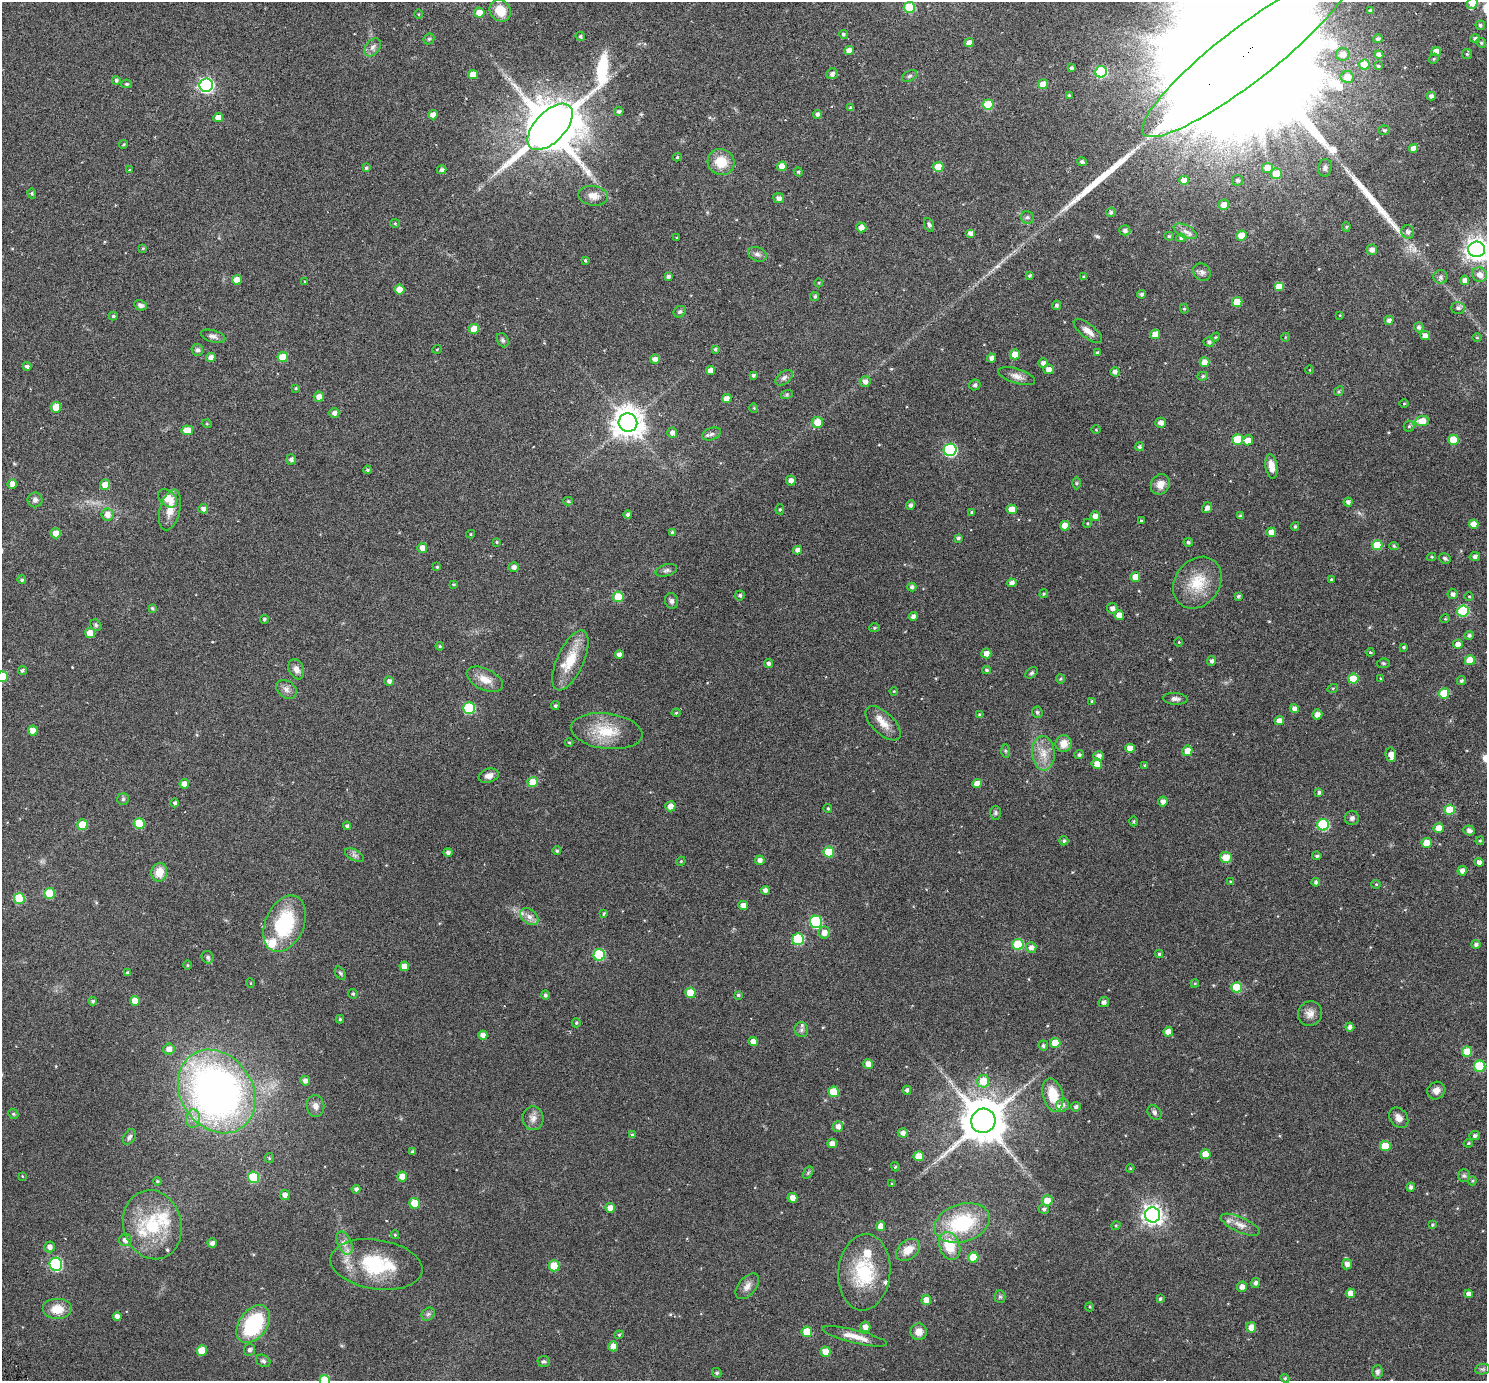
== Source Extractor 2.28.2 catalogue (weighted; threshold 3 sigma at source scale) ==
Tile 10 of 4 x 4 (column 2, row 3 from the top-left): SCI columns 1552-3036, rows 1587-2965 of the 6069 x 6069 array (HDU 1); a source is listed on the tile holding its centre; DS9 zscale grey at full resolution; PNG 1489 x 1383 px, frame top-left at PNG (2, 2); each listed source drawn as its Kron ellipse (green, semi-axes under 4 px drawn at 4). Shown black and unused: <1% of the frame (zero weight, under 3 of 6 exposures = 3% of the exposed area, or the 3 px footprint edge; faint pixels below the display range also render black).
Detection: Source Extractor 2.28.2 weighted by HDU 2 'WHT'; one run over the whole footprint, this tile lists its part. Background 0.032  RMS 0.0083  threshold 0.0339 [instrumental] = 3 sigma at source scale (4.09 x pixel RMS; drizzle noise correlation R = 1.36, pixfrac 0.8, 0.05/0.05 arcsec/px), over >= 5 px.
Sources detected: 475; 2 long thin detections or spike segments (spike, bleed or trail) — neither listed nor drawn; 12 inside a brighter listed object's ellipse — not listed separately; the other 461 listed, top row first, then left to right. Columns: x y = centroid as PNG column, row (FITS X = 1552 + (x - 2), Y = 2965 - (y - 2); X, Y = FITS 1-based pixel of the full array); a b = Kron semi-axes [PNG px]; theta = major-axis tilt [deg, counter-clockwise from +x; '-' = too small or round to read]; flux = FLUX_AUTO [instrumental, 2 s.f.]
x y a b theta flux
1472 3 6 5 - 12
909 7 5 5 - 26
500 11 12 10 -48 11
1370 11 4 3 - 1.8
479 13 5 5 - 7.8
419 14 5 3 - 0.55
1480 25 4 4 - 1.2
843 34 4 4 - 1.2
580 36 5 4 - 1.2
429 39 6 5 - 1
1378 39 4 4 - 1.6
1475 39 5 4 - 2.2
969 43 5 4 - 3.3
1481 43 5 4 - 1
373 47 10 7 52 2.8
849 50 4 4 - 4.5
1436 51 5 4 - 6.5
1343 54 6 6 - 6.3
1467 54 5 5 - 0.87
1246 55 129 27 38 120000
1379 55 4 4 - 2.8
1434 59 5 4 - 0.88
1364 64 5 5 - 14
1378 66 4 3 - 0.76
1071 68 3 3 - 1.2
1101 72 6 5 - 45
473 74 5 4 - 6.4
832 74 5 5 - 2.2
910 76 8 5 27 1.3
1347 77 6 6 - 6.8
116 80 4 4 - 1.2
127 84 5 4 - 1.2
1043 84 5 5 - 8.1
206 85 7 6 - 160
1069 95 4 4 - 1.1
1431 96 4 4 - 2.5
988 104 5 5 - 19
850 108 3 3 - 1.1
619 111 5 4 - 1.4
817 114 4 4 - 2
433 115 5 4 - 5.2
218 118 5 4 - 6.1
550 127 28 15 46 4200
1384 130 6 4 -4 0.93
124 144 4 3 - 0.6
1413 148 4 4 - 4.5
677 157 4 3 - 0.75
721 162 13 13 - 14
1082 162 5 4 - 1.7
782 166 5 4 - 6.9
938 167 5 5 - 13
366 168 4 4 - 0.88
1268 168 5 5 - 9.4
1325 168 9 6 77 1.9
129 170 4 3 - 0.45
442 170 5 4 - 1.7
798 172 4 4 - 0.83
1276 174 5 5 - 11
1184 180 5 4 - 7.3
1237 180 5 5 - 1.8
32 193 5 4 - 0.86
593 196 15 9 -8 6.3
779 198 5 5 - 2.8
1224 205 5 5 - 7
1111 212 5 4 - 1.4
1027 217 6 6 - 1.8
395 223 4 4 - 0.72
929 225 7 4 -69 1.7
861 227 5 5 - 4.6
1346 227 4 4 - 0.81
1125 230 5 5 - 2.3
1185 231 12 6 -26 3.3
1408 232 6 6 - 2.3
970 233 5 4 - 3.3
1241 235 5 5 - 8.7
1169 236 4 4 - 1
677 238 3 2 - 0.57
1181 238 4 4 - 1.1
143 248 4 4 - 0.63
1477 249 8 8 - 460
1372 250 5 5 - 3.4
757 254 10 7 -22 2.5
585 260 4 3 - 0.85
1202 272 9 8 - 2.6
1029 275 4 4 - 0.98
1479 275 7 7 - 4.7
668 276 4 3 - 1.6
1084 277 4 3 - 1.1
1440 277 7 7 - 2
237 280 5 5 - 7.5
1465 280 4 4 - 3.4
305 281 4 3 - 0.52
819 283 4 3 - 0.58
1279 287 5 4 - 8.2
399 289 5 5 - 8.8
1141 294 4 4 - 1.4
815 296 4 4 - 1.2
1237 302 5 5 - 13
140 305 6 5 - 1.8
1056 305 4 4 - 1.1
1458 308 7 6 - 2.1
1184 309 5 4 - 0.89
680 312 6 5 - 1.4
1340 315 4 3 - 0.54
113 316 4 4 - 0.87
1389 320 5 4 - 2.4
1419 327 5 4 - 1.8
474 329 5 5 - 10
1088 331 17 7 -38 4.6
1155 334 5 4 - 5.5
213 336 12 6 -15 2.6
1425 336 5 4 - 4.6
1215 337 4 4 - 0.74
1286 337 4 3 - 0.46
1477 337 5 3 - 0.58
503 340 7 5 -61 1.3
1209 342 5 5 - 1.7
437 349 5 3 - 0.58
715 349 4 3 - 1.2
197 350 6 5 - 1.7
1097 353 4 3 - 0.95
1015 354 5 5 - 8.2
211 357 5 4 - 3.1
283 357 5 5 - 12
991 358 4 4 - 2.7
655 359 5 4 - 3.5
1205 362 5 5 - 6.4
1043 363 5 4 - 2.6
27 366 4 4 - 2
1048 369 5 5 - 3.9
710 370 4 4 - 4.4
1309 370 4 3 - 0.47
1115 372 5 4 - 2.5
753 375 4 4 - 1.2
1017 376 19 7 -17 4.4
1203 376 5 4 - 1
784 378 10 6 38 2.2
865 382 5 5 - 3.1
975 385 6 5 - 1.6
296 388 3 3 - 0.74
1339 391 5 4 - 0.87
787 394 6 4 19 0.88
319 397 5 5 - 4.8
727 398 4 4 - 4.3
1404 404 5 3 - 0.58
56 407 5 5 - 13
754 408 4 4 - 0.69
334 413 5 5 - 2.7
1422 421 7 5 6 9.7
817 422 5 5 - 8.8
628 423 9 9 - 1000
1161 423 5 5 - 3.4
207 424 5 3 - 0.59
1409 426 5 5 - 1.1
187 430 6 5 - 8.4
1096 430 5 3 - 0.54
672 433 5 5 - 2.7
712 434 10 6 20 2.4
1238 440 5 5 - 21
1248 440 5 5 - 6.1
1453 440 5 5 - 17
1140 447 4 4 - 1.6
950 450 6 6 - 85
291 459 5 4 - 2.2
1271 466 12 6 -81 6.5
367 470 4 3 - 1
791 480 5 5 - 3.3
1077 483 6 4 -90 0.9
12 484 5 4 - 4.2
1160 484 10 9 - 5.3
105 485 5 5 - 6.3
168 498 11 7 -41 9.2
35 500 7 7 - 2.2
568 501 5 4 - 0.91
1348 502 4 4 - 1.9
911 505 5 4 - 2.1
1207 508 6 4 55 2.8
203 509 5 4 - 3
780 509 5 4 - 0.8
1012 509 5 5 - 8.2
170 510 21 10 76 8.3
972 512 3 3 - 0.93
628 514 4 4 - 1.8
107 515 6 6 - 5
1095 516 5 4 - 4.3
1240 516 4 3 - 1.4
1141 521 4 3 - 0.8
1087 523 4 3 - 0.71
1474 524 5 4 - 6.6
1065 526 5 5 - 7
1295 526 4 3 - 0.94
1271 532 5 4 - 6.8
56 533 5 5 - 6.5
672 533 4 4 - 1.6
470 534 4 4 - 0.78
958 538 4 3 - 1.3
497 542 4 3 - 0.66
1188 542 5 4 - 1.3
1377 545 5 5 - 17
1394 546 5 4 - 0.93
422 548 5 5 - 4.2
797 550 4 4 - 3
1475 556 5 4 - 2.2
1432 557 4 4 - 0.71
1445 558 6 5 - 1.4
437 567 4 4 - 0.7
514 567 5 4 - 2.6
666 570 11 6 15 1.9
1135 577 5 5 - 6.5
22 580 4 4 - 1.1
1331 580 3 3 - 1
1012 583 4 4 - 2.9
1197 583 28 22 54 21
453 584 4 3 - 0.6
912 587 4 4 - 2
1044 594 5 4 - 0.76
1453 594 5 5 - 2.5
740 595 5 5 - 1.3
1238 596 3 3 - 1.1
1469 596 4 3 - 0.67
618 597 5 5 - 17
671 601 8 6 -75 1.9
152 608 4 3 - 0.94
1112 608 5 5 - 2.8
1463 611 6 5 - 42
1119 615 5 4 - 5.9
913 616 4 4 - 2.6
264 619 4 4 - 1.1
1445 619 5 3 - 0.58
96 625 6 5 - 1.2
874 628 5 4 - 0.99
90 633 5 5 - 7.7
1469 635 5 4 - 1.5
1179 642 5 3 - 0.54
1458 644 5 4 - 5
440 646 4 3 - 0.8
1404 647 3 3 - 0.78
1370 652 4 4 - 0.66
986 653 5 5 - 4.8
619 654 4 4 - 2.8
570 660 32 13 66 18
1470 660 5 5 - 13
1211 661 5 4 - 1.9
769 663 4 4 - 1.8
1383 663 6 4 5 0.96
296 669 10 7 -68 3.9
22 670 5 4 - 1.3
986 670 4 3 - 1.1
1032 673 7 4 39 1.1
3 677 5 5 - 20
1381 678 4 3 - 0.64
485 679 19 10 -26 7.8
1060 679 5 4 - 0.83
1353 679 5 5 - 16
389 681 5 4 - 2.3
1461 681 5 4 - 1.2
1333 688 5 3 - 0.65
286 689 11 8 -37 3.3
894 691 4 3 - 0.55
1444 693 5 5 - 15
1175 699 12 6 -4 2.5
1092 701 4 4 - 0.95
555 706 4 4 - 1.3
469 708 6 6 - 47
1294 708 5 4 - 3.1
1037 712 5 5 - 1.4
676 713 4 4 - 0.76
1317 714 5 5 - 3.7
980 715 4 3 - 1.6
1279 721 5 4 - 4.3
883 723 22 11 -44 7.8
33 731 5 5 - 6
607 731 36 17 -7 22
569 742 4 3 - 0.56
1064 744 8 8 - 6.8
1130 748 5 4 - 5.9
1005 751 6 4 -89 1.1
1187 751 5 5 - 6.2
1043 753 17 11 -86 8.8
1079 755 4 4 - 1.3
1391 755 7 5 -79 5.2
1098 756 5 5 - 3.1
1097 764 5 5 - 5.3
1145 765 4 3 - 0.8
489 776 10 7 16 4.2
533 782 5 5 - 14
977 783 5 4 - 5.4
184 784 4 4 - 4.8
1319 792 4 4 - 1.3
123 799 6 5 - 1.2
1163 802 5 4 - 3.3
175 803 4 4 - 1.6
670 806 5 5 - 5.1
828 808 4 3 - 0.89
1450 810 5 5 - 19
995 813 7 5 90 1.3
1352 818 7 7 - 2.1
1134 821 5 3 - 0.72
139 823 5 5 - 19
82 825 5 5 - 14
1323 825 6 5 - 49
347 826 4 4 - 1.6
1439 828 5 5 - 6.9
1469 830 6 5 - 2.3
1064 841 4 4 - 1.2
1480 841 4 3 - 0.79
1427 843 5 5 - 11
557 851 4 4 - 1.1
448 852 4 4 - 1.8
829 852 5 5 - 19
354 855 10 5 -27 2
1317 856 4 3 - 0.98
1226 857 6 5 - 8.4
760 860 5 4 - 2.9
681 861 5 3 - 0.56
1479 862 4 4 - 2.7
1462 871 5 4 - 3.3
159 872 9 8 - 9.5
1231 882 4 4 - 0.94
1316 882 4 4 - 1.3
1376 884 5 4 - 0.69
765 890 4 4 - 3.1
50 893 5 5 - 22
19 898 5 5 - 25
743 906 5 5 - 4.9
604 913 4 3 - 0.92
529 917 10 7 -39 3.7
816 922 6 6 - 56
285 924 30 19 67 46
824 932 6 6 - 4.9
798 939 6 6 - 39
1476 944 4 4 - 1.9
1018 945 5 5 - 28
1031 948 5 5 - 3.3
1159 954 4 4 - 1
599 955 6 5 - 40
208 957 6 5 - 1.4
188 965 5 3 - 0.6
404 966 5 4 - 5.3
127 973 4 3 - 1
340 973 7 4 -59 1.2
250 983 5 3 - 0.49
1195 983 4 3 - 0.64
1236 987 5 5 - 21
690 993 5 5 - 15
353 994 5 4 - 1.1
545 995 4 4 - 1.5
738 995 4 3 - 1
93 1001 4 4 - 1.3
135 1001 5 5 - 6.8
1104 1002 5 5 - 2.5
1310 1014 13 11 55 4.9
340 1019 4 4 - 0.83
576 1023 4 4 - 0.92
1350 1027 4 4 - 2.6
801 1030 7 6 - 2
1168 1032 5 4 - 6.6
483 1035 4 4 - 3.9
753 1041 4 4 - 5.5
1055 1043 5 5 - 14
1043 1046 5 4 - 1.3
169 1049 5 5 - 3.5
1467 1052 5 5 - 12
868 1064 5 5 - 6.7
1480 1066 5 5 - 32
305 1081 5 4 - 2.8
983 1081 6 6 - 12
907 1090 4 4 - 2.1
217 1091 44 36 -55 350
1436 1091 9 8 - 4.1
833 1092 5 5 - 17
1053 1095 17 10 -75 15
1063 1105 6 6 - 2.2
315 1106 11 9 -80 4
1076 1107 5 4 - 1.7
1154 1112 8 6 -47 1.7
13 1114 5 4 - 0.83
533 1118 12 10 -87 4.2
1399 1118 11 8 -53 4.1
193 1119 9 7 87 3.8
983 1121 12 12 - 2700
838 1126 5 5 - 3.9
903 1133 5 4 - 3
632 1135 4 4 - 1
1475 1136 5 4 - 1.8
129 1137 8 5 61 1.8
1468 1143 5 4 - 0.83
832 1144 4 4 - 4.1
1385 1146 5 5 - 15
413 1152 4 3 - 1.7
1205 1154 5 5 - 8.5
919 1156 5 5 - 8.1
269 1158 5 4 - 0.79
895 1167 5 4 - 0.88
1130 1168 4 3 - 0.59
808 1173 7 4 56 1.1
22 1176 4 2 - 0.45
402 1176 5 5 - 8.2
1464 1176 6 6 - 1.5
253 1177 5 5 - 30
157 1181 4 4 - 0.79
1472 1181 4 4 - 0.74
892 1184 4 3 - 0.63
1411 1187 4 4 - 2.2
356 1189 4 4 - 1.8
285 1195 5 5 - 3.3
792 1198 5 5 - 4.9
1047 1201 5 5 - 8
415 1203 5 5 - 16
610 1208 5 5 - 5
1044 1209 5 4 - 1.3
1153 1215 7 7 - 380
962 1223 28 19 17 44
152 1225 35 29 -75 38
1116 1225 4 3 - 0.6
1240 1225 21 7 -24 5.9
1432 1225 4 4 - 0.87
881 1226 5 4 - 5.9
395 1235 4 4 - 0.67
125 1240 6 6 - 3.6
212 1243 4 4 - 2.7
344 1243 12 7 -65 4.1
949 1246 14 10 -70 16
50 1247 5 5 - 2.9
908 1250 13 9 38 7.9
973 1257 5 5 - 13
56 1264 6 6 - 75
376 1264 46 25 -9 45
1347 1264 5 5 - 3.5
554 1266 5 5 - 18
864 1272 38 26 85 39
1255 1283 5 4 - 2.1
747 1286 15 9 50 4.3
1242 1287 5 5 - 3.5
1350 1293 5 4 - 5.6
1468 1294 4 4 - 2.7
1000 1297 6 5 - 1.1
1160 1299 4 3 - 1
926 1300 5 5 - 5.3
1090 1307 5 3 - 0.62
57 1309 15 10 0 11
428 1314 7 6 - 1.7
117 1317 4 4 - 2.9
253 1324 21 14 53 57
865 1327 5 5 - 3.9
1251 1327 5 5 - 7.4
807 1332 5 5 - 15
919 1332 8 8 - 5.8
619 1335 4 4 - 0.71
854 1336 33 6 -14 8.6
613 1346 5 5 - 6
249 1350 6 5 - 1.9
202 1351 5 5 - 12
826 1352 5 5 - 9.9
263 1361 7 5 -30 1.7
544 1361 6 5 - 1.3
1483 1369 7 5 9 1.3
1377 1372 7 5 85 1.8
717 1373 5 4 - 1.2
1285 1378 4 4 - 0.8
325 1380 5 5 - 20
Overlapping masked pixels (flux is a lower limit): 1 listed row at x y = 1246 55
Isophote crosses this tile's border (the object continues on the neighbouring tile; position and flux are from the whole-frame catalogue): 5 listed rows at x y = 1472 3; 1246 55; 1477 249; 3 677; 325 1380